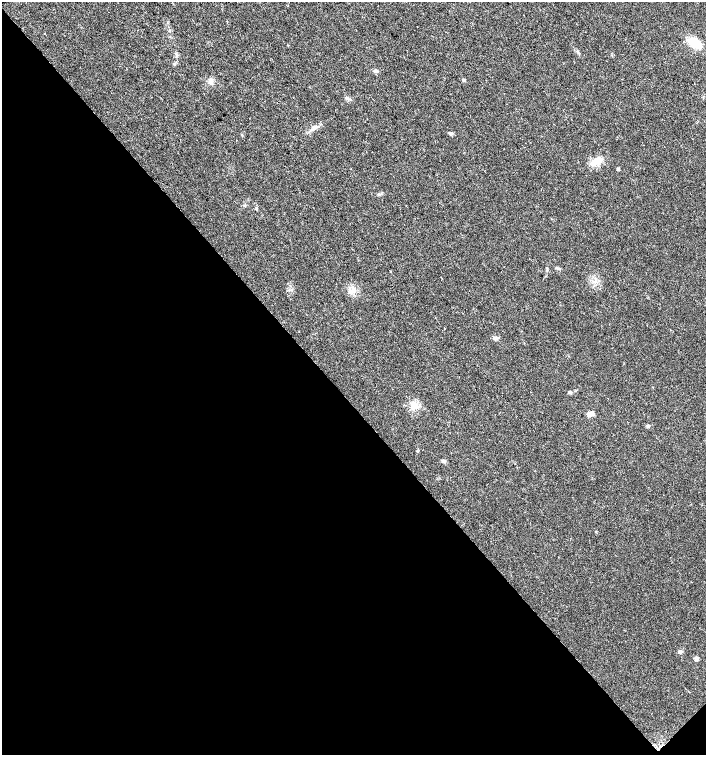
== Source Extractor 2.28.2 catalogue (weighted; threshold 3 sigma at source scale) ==
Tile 14 of 4 x 4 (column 2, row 4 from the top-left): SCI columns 1629-3036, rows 1-1505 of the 6007 x 6026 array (HDU 1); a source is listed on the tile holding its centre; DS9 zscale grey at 2 x 2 block average (1 PNG px = mean of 2 x 2 image px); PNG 708 x 757 px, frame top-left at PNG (2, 2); no overlay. Shown black and unused: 47% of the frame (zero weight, under 3 of 4 exposures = <1% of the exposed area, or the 3 px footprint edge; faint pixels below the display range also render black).
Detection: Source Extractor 2.28.2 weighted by HDU 2 'WHT'; one run over the whole footprint, this tile lists its part. Background 0.021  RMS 0.0028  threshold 0.0128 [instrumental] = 3 sigma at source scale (4.5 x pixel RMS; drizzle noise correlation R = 1.50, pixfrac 1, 0.0396/0.0396 arcsec/px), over >= 5 px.
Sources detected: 22; all 22 listed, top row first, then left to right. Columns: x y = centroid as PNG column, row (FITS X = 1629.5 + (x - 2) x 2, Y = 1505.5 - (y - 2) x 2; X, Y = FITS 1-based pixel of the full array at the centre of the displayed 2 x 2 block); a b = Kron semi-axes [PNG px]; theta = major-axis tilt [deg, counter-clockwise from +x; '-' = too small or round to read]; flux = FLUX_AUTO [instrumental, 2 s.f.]
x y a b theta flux
694 43 9 6 -35 24
375 71 6 4 -4 1.4
464 80 4 3 - 0.83
210 81 8 4 -28 2.2
347 98 5 4 - 1.3
314 128 5 4 - 1.5
450 133 5 3 - 1.2
595 162 10 7 37 5.6
618 169 3 3 - 1.2
379 194 4 3 - 0.81
256 208 4 3 - 0.7
559 268 5 3 - 0.92
352 291 4 3 - 1.2
496 338 9 3 1 1.7
569 392 6 2 14 0.85
415 406 9 6 75 4
590 414 5 4 - 4.8
648 426 4 3 - 1.2
417 451 3 2 - 0.38
443 461 5 4 - 1.3
680 652 3 3 - 3.2
696 659 4 4 - 2.3
Diffuse or blended objects may show on this block-average render without a row.